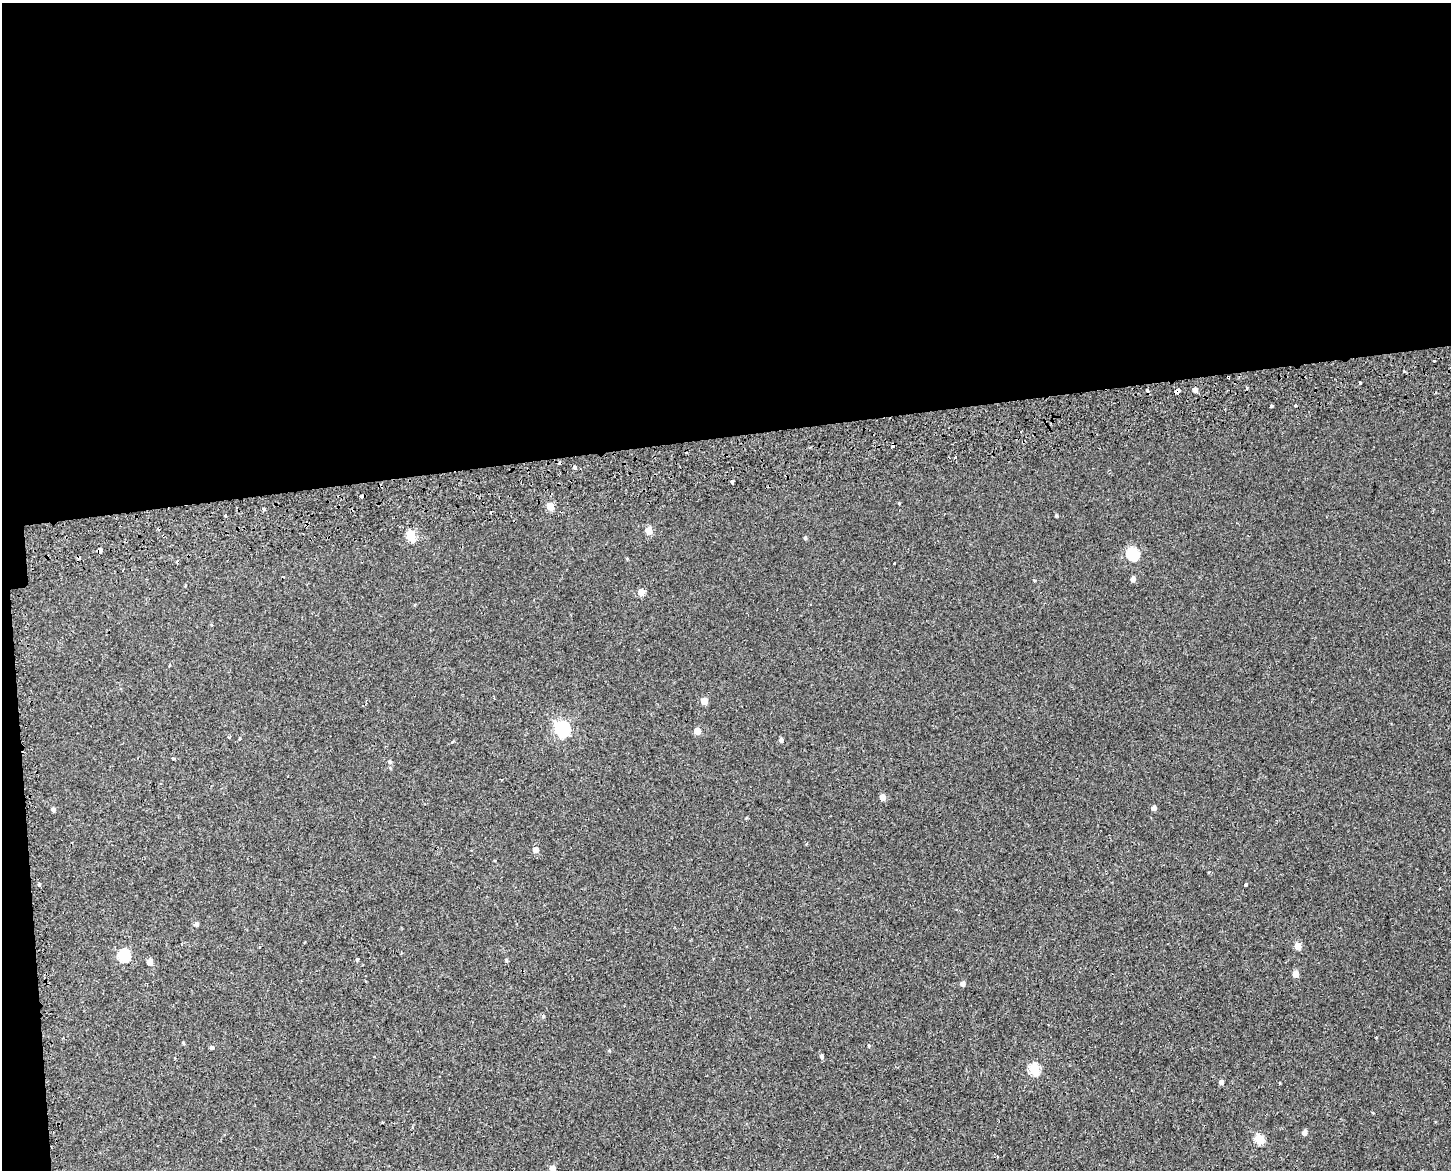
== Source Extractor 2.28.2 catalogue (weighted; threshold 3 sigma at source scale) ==
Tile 1 of 3 x 4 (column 1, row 1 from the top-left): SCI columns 26-1474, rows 3563-4730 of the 4454 x 4791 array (HDU 1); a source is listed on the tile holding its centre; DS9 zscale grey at full resolution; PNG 1453 x 1172 px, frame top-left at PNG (2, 3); no overlay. Shown black and unused: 38% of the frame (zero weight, under 2 of 3 exposures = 4% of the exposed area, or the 3 px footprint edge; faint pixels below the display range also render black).
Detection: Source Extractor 2.28.2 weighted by HDU 2 'WHT'; one run over the whole footprint, this tile lists its part. Background 0.00163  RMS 0.0027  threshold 0.0124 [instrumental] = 3 sigma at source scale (4.5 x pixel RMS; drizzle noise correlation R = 1.50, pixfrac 1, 0.0396/0.0396 arcsec/px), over >= 5 px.
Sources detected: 67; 8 cosmic-ray / hot-pixel residue — not listed; the other 59 listed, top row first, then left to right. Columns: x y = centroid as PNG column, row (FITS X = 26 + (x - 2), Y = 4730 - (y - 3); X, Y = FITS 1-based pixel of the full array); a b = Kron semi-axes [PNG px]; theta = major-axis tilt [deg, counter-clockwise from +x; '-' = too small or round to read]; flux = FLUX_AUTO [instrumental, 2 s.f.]
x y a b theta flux
1434 360 3 2 - 0.51
1404 371 3 3 - 0.27
1228 377 3 3 - 0.93
1360 382 3 3 - 0.56
1247 388 3 2 - 0.67
1195 390 5 5 - 0.9
1177 391 5 4 - 5.8
1295 405 3 2 - 0.44
1271 406 4 3 - 0.77
955 457 3 3 - 0.45
574 467 3 3 - 1
732 481 3 3 - 1.4
899 503 4 3 - 0.19
550 506 5 5 - 4.1
263 509 3 3 - 0.61
226 516 3 3 - 0.78
1056 516 4 3 - 0.3
648 531 5 5 - 3.5
410 536 6 5 - 9.2
805 538 5 4 - 0.39
1133 553 6 6 - 20
177 562 3 2 - 0.49
894 564 3 3 - 0.98
1133 579 5 4 - 1.2
1034 580 3 3 - 0.32
641 592 6 5 - 2.5
704 701 5 4 - 3.1
562 728 7 7 - 50
697 731 5 5 - 2.6
229 737 4 3 - 0.36
240 739 3 3 - 0.3
781 740 5 4 - 0.8
173 758 3 3 - 0.45
389 761 5 5 - 0.45
883 797 5 5 - 1.8
1154 808 4 4 - 1.1
53 809 5 5 - 0.56
536 850 5 5 - 1.7
495 860 4 2 - 0.22
1245 884 3 3 - 1.6
39 885 5 3 - 0.27
196 924 5 5 - 0.61
1298 946 5 5 - 3.3
123 955 6 6 - 21
357 959 3 3 - 1.2
506 960 5 4 - 0.3
149 962 5 5 - 1.9
1296 974 5 5 - 2.3
962 984 5 4 - 1.1
543 1016 5 4 - 0.42
183 1043 5 3 - 0.23
211 1048 4 4 - 3.5
821 1056 5 4 - 0.62
1034 1069 6 5 - 14
1221 1082 4 4 - 1.1
1304 1132 5 4 - 1.5
1259 1139 5 5 - 9.6
997 1157 3 3 - 0.3
552 1168 5 5 - 1.6
Overlapping masked pixels (flux is a lower limit): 2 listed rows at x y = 1228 377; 1177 391
Isophote crosses this tile's border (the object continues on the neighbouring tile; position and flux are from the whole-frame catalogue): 1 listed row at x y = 552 1168